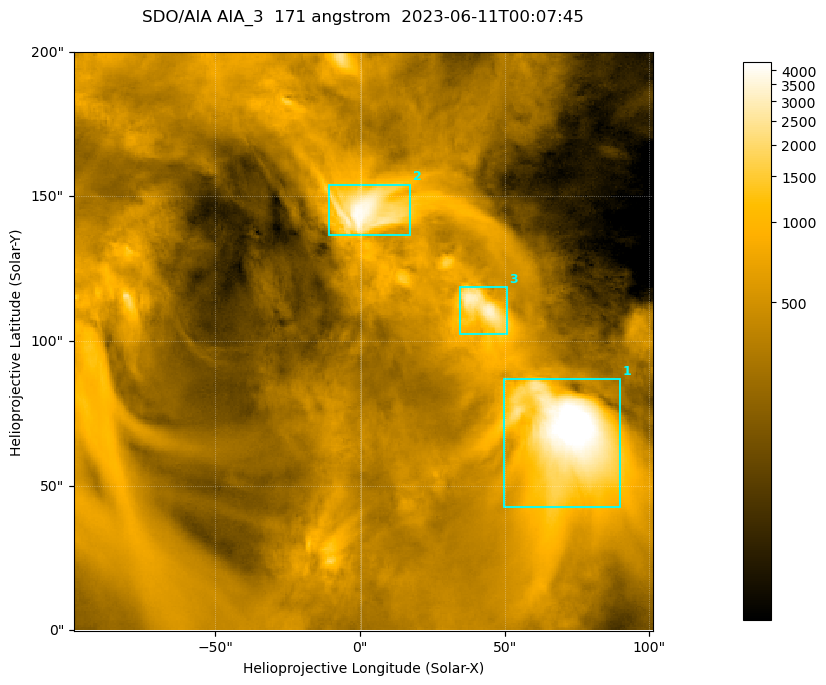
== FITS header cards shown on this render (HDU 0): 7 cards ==
TELESCOP= 'SDO/AIA '
INSTRUME= 'AIA_3   '
WAVELNTH=                  171
WAVEUNIT= 'angstrom'
DATE-OBS= '2023-06-11T00:07:45.351'
CTYPE1  = 'HPLN-TAN'
CTYPE2  = 'HPLT-TAN'

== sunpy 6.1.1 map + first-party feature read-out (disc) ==
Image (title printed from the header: SDO/AIA AIA_3  171 angstrom  2023-06-11T00:07:45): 334 x 334 px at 0.599 arcsec/px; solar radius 945 arcsec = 1577 px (partial field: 1.4% of the solar disc is inside the frame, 100% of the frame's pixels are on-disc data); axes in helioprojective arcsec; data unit not stated in the header (colour bar unlabelled)
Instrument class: DISC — disc imager (sunpy class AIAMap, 171 A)
Bright regions (active regions / flare kernels): reference = the on-disc median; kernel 3 px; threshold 5 sigma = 1120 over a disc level ~364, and >= 1.15x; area >= 111 px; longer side >= 4 px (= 2.4 arcsec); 3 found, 3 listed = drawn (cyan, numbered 1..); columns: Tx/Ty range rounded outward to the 2 arcsec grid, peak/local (2 s.f.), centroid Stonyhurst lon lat
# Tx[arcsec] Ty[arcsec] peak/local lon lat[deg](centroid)
1 48..90 42..88 15 +4 +4
2 -12..18 136..154 11 +0 +9
3 34..52 102..120 9.1 +3 +7